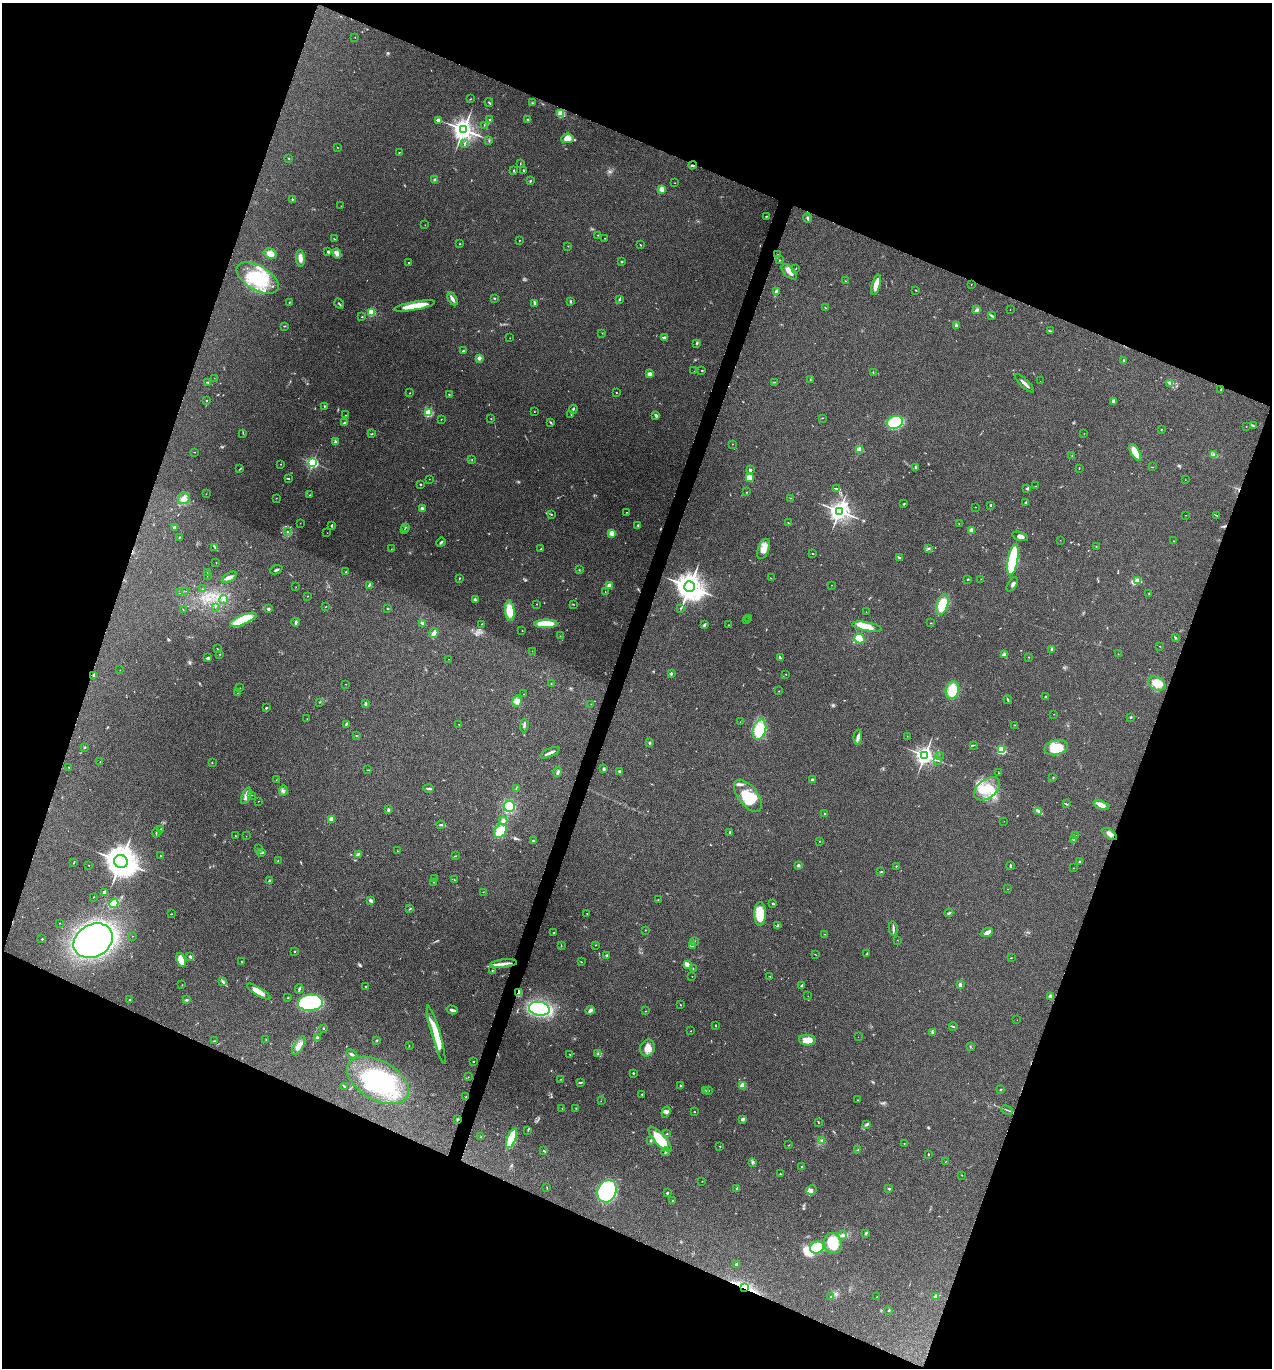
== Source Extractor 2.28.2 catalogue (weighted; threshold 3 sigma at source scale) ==
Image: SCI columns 270-5349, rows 4-5467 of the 5488 x 5474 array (HDU 1 of 3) = the unmasked area's bounding box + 8 px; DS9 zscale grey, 4 x 4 block average (1 PNG px = mean of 4 x 4 image px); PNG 1274 x 1370 px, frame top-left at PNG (2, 3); each listed source drawn as its Kron ellipse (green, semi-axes under 4 px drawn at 4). Shown black and unused: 41% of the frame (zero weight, under 5 of 9 exposures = <1% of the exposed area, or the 3 px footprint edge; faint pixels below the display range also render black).
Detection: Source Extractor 2.28.2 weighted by HDU 2 'WHT'. Background 0.171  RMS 0.0059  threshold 0.024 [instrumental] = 3 sigma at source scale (4.09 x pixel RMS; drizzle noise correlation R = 1.36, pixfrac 0.8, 0.05/0.05 arcsec/px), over >= 5 px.
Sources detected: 542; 5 too faint to see at this stretch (4 x 4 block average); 7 inside a brighter object's white glare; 3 cosmic-ray / hot-pixel residue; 1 long thin detection or spike segment (spike, bleed or trail) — neither listed nor drawn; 12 coinciding with a brighter row at this scale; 29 inside a brighter listed object's ellipse — not listed separately; the other 485 listed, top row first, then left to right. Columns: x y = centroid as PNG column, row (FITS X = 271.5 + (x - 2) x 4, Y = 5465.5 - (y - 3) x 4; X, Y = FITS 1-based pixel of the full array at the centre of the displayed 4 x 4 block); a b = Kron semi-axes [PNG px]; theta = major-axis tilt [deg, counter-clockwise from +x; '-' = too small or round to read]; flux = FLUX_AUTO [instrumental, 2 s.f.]
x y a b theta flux
355 37 2 2 - 1.1
470 99 2 2 - 1.5
489 102 4 2 - 2.9
532 103 2 2 - 1.5
561 113 2 2 - 190
528 119 3 2 - 3.1
439 120 4 3 - 13
489 120 2 2 - 1.4
484 125 2 2 - 0.77
463 130 4 3 - 1900
567 138 6 5 - 24
489 141 2 2 - 1.6
465 143 2 2 - 2.3
337 147 2 2 - 1.2
399 152 2 2 - 1.5
288 158 2 2 - 1.6
520 164 2 2 - 0.92
692 165 4 2 - 3.5
524 170 2 2 - 13
514 171 2 2 - 1.9
435 180 2 2 - 46
530 181 3 2 - 2.4
675 183 2 2 - 0.7
662 189 2 2 - 110
292 199 2 2 - 2.9
341 206 2 2 - 0.75
766 216 2 2 - 2.1
808 218 4 2 - 4.6
425 225 2 2 - 1.2
598 235 2 2 - 1.9
605 238 2 2 - 0.78
334 239 3 2 - 1.6
520 240 2 2 - 0.92
459 244 2 2 - 1.2
640 245 3 2 - 1.5
568 246 2 2 - 1.4
328 251 3 2 - 4.7
270 254 7 5 -27 23
337 254 5 3 - 13
777 255 2 2 - 1.8
300 258 8 4 -85 20
780 260 2 2 - 1.3
621 262 2 2 - 3.6
409 263 2 2 - 1.5
796 268 2 2 - 1.3
789 272 9 5 -46 21
258 278 23 12 -30 150
845 281 2 2 - 1.2
971 284 2 2 - 0.99
876 285 10 4 74 33
916 290 2 2 - 2.1
776 291 3 2 - 4.9
494 298 2 2 - 2.6
452 299 7 3 -60 9.3
619 299 3 2 - 3.1
571 301 3 2 - 3.3
289 303 4 2 - 2.3
339 304 5 2 - 3
534 304 3 2 - 2.7
414 306 21 4 10 74
825 308 2 2 - 1.1
977 310 3 2 - 6.9
1010 310 2 2 - 0.79
371 312 2 2 - 230
991 316 4 2 - 3.9
362 317 2 2 - 1.2
284 326 2 2 - 2.1
956 326 4 2 - 8.1
1050 331 2 2 - 1.3
602 333 2 2 - 1.2
664 337 4 2 - 6.3
510 338 2 2 - 0.75
697 343 2 2 - 2.3
463 351 2 2 - 13
479 358 2 2 - 60
1124 360 2 2 - 16
702 370 2 2 - 6.2
694 371 2 2 - 1.6
873 372 2 2 - 1.6
650 374 4 3 - 12
214 378 2 2 - 0.47
810 380 2 2 - 0.89
1040 381 2 2 - 0.43
208 382 3 2 - 2.8
774 382 3 2 - 1.9
1025 383 12 2 -44 15
1170 383 2 2 - 2.7
1221 390 2 2 - 1.2
616 392 2 2 - 1.7
410 393 2 2 - 1.3
449 395 2 2 - 1.7
206 400 2 2 - 8.3
1114 402 3 2 - 4.7
324 406 2 2 - 2.7
573 409 4 2 - 3.7
534 411 2 2 - 1.6
429 413 2 2 - 280
345 415 2 2 - 1.1
571 415 2 2 - 0.69
656 415 4 2 - 5.3
822 418 2 2 - 1.2
441 419 2 2 - 1.5
491 419 2 2 - 0.85
344 423 3 2 - 3.7
551 423 4 2 - 2.8
895 423 8 6 17 190
1246 426 2 2 - 0.8
1253 426 3 2 - 2.5
1161 430 2 2 - 2
243 433 2 2 - 1.3
1084 433 2 2 - 0.57
372 434 2 2 - 1.9
336 442 3 2 - 8.7
732 444 2 2 - 0.93
860 449 2 2 - 150
194 452 2 2 - 1.2
1135 452 9 4 -60 49
1213 455 3 2 - 3.5
1072 456 3 2 - 1.5
472 460 2 2 - 1.4
313 463 2 2 - 600
280 464 2 2 - 1.1
915 467 3 2 - 2.5
1152 467 2 2 - 1.3
1079 468 2 2 - 1.4
240 469 4 2 - 2.1
750 470 2 2 - 18
288 478 4 2 - 2.4
749 478 3 3 - 38
429 479 2 2 - 0.66
1185 480 2 2 - 0.85
420 484 2 2 - 8.5
1035 486 2 2 - 0.84
1027 488 3 3 - 4.2
837 489 4 2 - 3.5
747 492 2 2 - 1.4
206 494 2 2 - 0.75
310 495 2 2 - 1.5
184 498 6 5 - 17
276 498 2 2 - 0.83
790 498 2 2 - 1.3
1025 503 3 2 - 3.2
904 504 2 2 - 3.1
990 505 2 2 - 3
975 507 2 2 - 1.1
422 509 3 2 - 14
839 511 3 3 - 1600
627 512 2 2 - 0.84
551 514 3 2 - 1.9
1186 515 2 2 - 0.72
1217 515 3 2 - 1.7
300 523 2 2 - 0.6
788 523 2 2 - 1.4
959 524 2 2 - 0.9
332 525 3 2 - 3.6
638 525 3 2 - 2.5
174 527 3 2 - 6.1
405 527 2 2 - 2.5
404 529 2 2 - 0.54
971 530 2 2 - 51
288 531 2 2 - 2.3
327 533 2 2 - 0.48
612 533 4 3 - 23
1020 536 8 3 -17 11
179 537 2 2 - 1.8
1060 540 2 2 - 0.58
1173 541 2 2 - 0.88
441 542 5 2 - 4.3
1096 546 2 2 - 1.4
215 547 4 2 - 3.6
929 548 2 2 - 2.5
391 549 3 2 - 0.82
541 549 3 2 - 2.5
764 549 10 5 68 27
812 553 2 2 - 1.4
899 558 3 2 - 5.2
1013 560 16 5 80 260
216 562 2 2 - 0.71
276 570 6 2 24 4.6
579 570 2 2 - 1.5
207 572 2 2 - 0.5
346 572 2 2 - 1.3
207 576 2 2 - 0.5
229 577 8 3 31 12
459 578 3 2 - 1.7
771 578 2 2 - 0.87
968 579 2 2 - 3
981 579 2 2 - 0.73
1137 581 2 2 - 100
1012 584 8 2 57 6.7
369 585 4 2 - 4.7
831 585 2 2 - 0.89
609 586 2 2 - 92
296 587 2 2 - 0.91
689 587 5 5 - 3700
202 589 2 2 - 0.86
186 591 2 2 - 0.64
605 592 2 2 - 0.9
179 593 2 2 - 0.41
1149 593 2 2 - 1.8
307 596 2 2 - 1.4
224 600 4 3 - 6.1
475 600 4 2 - 3.6
537 604 2 2 - 1
573 604 2 2 - 1.4
942 605 11 6 73 87
215 607 2 2 - 0.76
325 607 2 2 - 0.84
681 608 2 2 - 2.2
268 609 2 2 - 28
387 609 2 2 - 1.3
183 610 2 2 - 1.6
510 611 10 4 -83 65
866 612 2 2 - 0.89
748 618 2 2 - 0.74
243 620 14 5 24 100
747 621 2 2 - 1.5
296 622 4 2 - 5.6
422 623 3 3 - 4.7
931 623 2 2 - 1.2
481 624 2 2 - 0.95
546 624 11 4 0 90
704 625 3 2 - 7.1
728 625 2 2 - 1.3
867 627 15 4 -10 53
522 631 2 2 - 0.82
434 633 5 3 - 20
560 636 2 2 - 0.94
859 638 5 4 - 55
1175 638 3 2 - 3.1
1160 646 2 2 - 1.5
217 649 2 2 - 1.1
1052 649 3 3 - 7.9
532 651 2 2 - 0.54
220 654 2 2 - 1.2
1118 654 2 2 - 0.83
1005 655 3 2 - 4
1029 657 2 2 - 1.1
208 658 3 2 - 3.2
780 658 3 2 - 6.3
448 659 2 2 - 0.7
120 670 2 2 - 0.68
671 674 3 2 - 3.7
786 674 2 2 - 1.6
94 675 3 2 - 3.5
345 684 2 2 - 1.2
551 684 2 2 - 1
1157 684 9 6 -27 38
240 688 2 2 - 0.48
952 690 9 6 82 71
779 691 2 2 - 0.88
237 693 2 2 - 0.66
524 694 2 2 - 0.88
1046 697 2 2 - 3.9
1008 700 4 2 - 3.7
517 701 6 5 - 14
319 702 2 2 - 1.4
365 704 3 2 - 6
591 704 2 2 - 0.67
267 708 2 2 - 2.7
1054 714 2 2 - 0.53
1131 717 4 2 - 2
307 719 2 2 - 0.87
740 722 2 2 - 0.6
346 724 4 2 - 2.9
459 725 2 2 - 1.5
524 725 7 2 84 5.7
1015 725 3 2 - 1.9
759 730 10 6 72 140
356 736 2 2 - 1.4
907 736 2 2 - 0.68
858 737 7 3 86 9.9
649 743 2 2 - 5.4
973 745 3 2 - 3.2
85 747 2 2 - 2.4
1056 748 12 7 14 83
1001 750 2 2 - 280
550 753 10 2 23 12
925 755 3 3 - 1300
939 756 2 2 - 0.52
938 760 2 2 - 1.2
100 762 2 2 - 1
212 762 3 2 - 1.1
68 767 2 2 - 1.4
604 769 3 2 - 5.2
368 770 2 2 - 0.66
619 771 2 2 - 18
558 772 5 2 - 6.3
998 773 2 2 - 0.81
1053 778 2 2 - 2
276 780 2 2 - 0.77
812 780 2 2 - 30
429 788 5 2 - 6.2
516 788 2 2 - 0.99
987 789 15 9 37 72
283 791 5 3 - 6.3
252 795 2 2 - 1.3
246 796 9 3 68 21
748 796 19 9 -52 82
258 801 2 2 - 0.61
1066 804 3 2 - 2
1101 805 8 3 -20 27
509 806 5 5 - 68
388 810 2 2 - 7.2
1038 811 4 3 - 5.7
824 814 4 2 - 1.8
331 819 2 2 - 63
503 821 4 4 - 9.6
1004 821 2 2 - 0.44
441 825 4 2 - 4.2
161 829 2 2 - 2.5
500 831 8 5 53 82
730 832 3 2 - 2.2
156 833 5 2 - 3.2
1109 834 8 4 -35 13
235 836 2 2 - 1.2
246 836 2 2 - 0.73
1076 836 2 2 - 1.4
1073 839 3 2 - 2.9
533 840 2 2 - 1.4
820 841 2 2 - 1.1
259 848 2 2 - 0.9
397 851 2 2 - 1
262 853 4 2 - 2.4
358 854 3 2 - 3.6
160 856 2 2 - 1.2
455 856 2 2 - 1.4
121 861 7 6 - 4400
278 861 2 2 - 0.83
74 862 4 2 - 1.9
1079 862 3 2 - 3.3
89 865 2 2 - 0.87
798 865 2 2 - 23
896 866 2 2 - 2.1
1010 866 4 2 - 4.2
1073 868 2 2 - 0.76
881 872 2 2 - 1.3
434 878 2 2 - 0.52
454 879 2 2 - 0.74
269 881 2 2 - 2.8
433 882 2 2 - 1.1
1008 889 2 2 - 0.5
104 892 2 2 - 36
483 892 2 2 - 1.1
93 897 2 2 - 1
658 900 2 2 - 0.96
371 901 4 3 - 6.3
114 904 4 3 - 56
773 904 2 2 - 4.4
410 909 2 2 - 1.7
587 913 2 2 - 1.5
949 913 4 2 - 4.5
171 914 2 2 - 1.5
760 914 12 6 89 83
60 923 2 2 - 1.2
778 926 3 3 - 3.7
893 929 7 2 -83 6.9
645 930 2 2 - 1.4
554 932 2 2 - 1.4
987 932 6 3 25 21
825 934 2 2 - 1.2
132 936 2 2 - 0.75
42 939 2 2 - 4
897 940 2 2 - 0.59
93 941 21 16 29 1400
695 942 2 2 - 0.79
596 945 2 2 - 1
561 946 2 2 - 0.94
693 946 2 2 - 1.5
294 952 2 2 - 1.9
867 954 4 2 - 3.6
606 955 3 2 - 3.4
815 955 2 2 - 0.86
190 957 4 3 - 5.6
1011 958 3 2 - 1.2
181 960 7 4 -70 48
241 961 2 2 - 0.94
581 962 3 2 - 1.5
504 964 13 3 6 18
687 965 4 2 - 37
693 968 2 2 - 1.3
492 970 2 2 - 4.3
692 976 2 2 - 1.4
769 976 2 2 - 1.1
223 981 3 2 - 3.5
182 985 2 2 - 0.78
960 985 4 2 - 9.2
801 986 3 2 - 4.2
365 987 2 2 - 11
299 989 4 2 - 4.3
259 992 13 3 -31 43
519 993 4 2 - 24
808 996 2 2 - 0.61
1051 996 3 3 - 12
288 997 2 2 - 1.7
129 1000 2 2 - 6.5
186 1000 3 2 - 4.4
310 1003 12 8 4 300
680 1005 2 2 - 1
539 1009 10 7 -8 290
452 1010 6 2 -16 11
590 1010 5 3 - 7.1
646 1011 2 2 - 1.2
1017 1020 2 2 - 0.45
715 1025 2 2 - 1.8
953 1026 4 2 - 3.9
323 1028 3 2 - 1.5
691 1031 2 2 - 1.1
932 1033 4 3 - 4.8
436 1035 30 4 -74 91
317 1037 3 2 - 3
858 1037 2 2 - 0.61
266 1040 2 2 - 1.4
377 1040 2 2 - 1.9
807 1040 8 5 -4 32
214 1041 3 2 - 1.8
409 1045 2 2 - 1.6
299 1046 10 4 57 23
970 1047 2 2 - 1.1
648 1048 8 7 - 30
351 1054 5 2 - 4.9
569 1054 2 2 - 0.93
598 1054 3 2 - 2.8
473 1062 2 2 - 4.7
633 1073 3 2 - 2.2
468 1077 2 2 - 0.89
561 1079 2 2 - 1.3
378 1080 34 19 -29 290
581 1082 4 2 - 3.9
680 1085 2 2 - 5.8
743 1085 2 2 - 150
344 1086 3 2 - 1.8
1001 1090 2 2 - 3.9
705 1091 3 2 - 2.6
708 1091 2 2 - 1.6
642 1094 2 2 - 1.2
466 1097 3 2 - 3.2
858 1100 2 2 - 0.78
601 1101 2 2 - 0.81
562 1108 2 2 - 0.8
576 1108 2 2 - 1.3
1007 1110 6 2 -23 3.1
695 1111 2 2 - 1.2
666 1112 5 4 - 8.2
457 1119 4 2 - 1.7
743 1119 2 2 - 12
818 1122 3 2 - 1.7
866 1124 3 2 - 4.2
528 1130 3 2 - 1.6
667 1134 2 2 - 1.7
481 1137 2 2 - 1.2
511 1138 10 4 68 130
660 1139 16 5 -48 110
821 1140 2 2 - 1.8
650 1141 3 2 - 3
904 1144 2 2 - 0.95
789 1145 2 2 - 1.4
720 1146 2 2 - 1
858 1150 3 2 - 2
544 1151 4 2 - 2.9
665 1152 4 2 - 3
928 1154 2 2 - 2.2
945 1161 3 2 - 0.98
752 1162 2 2 - 1.5
802 1167 3 2 - 1.9
780 1174 3 2 - 2.7
962 1175 2 2 - 0.83
702 1181 2 2 - 0.98
547 1187 3 2 - 1.1
736 1189 3 2 - 2.7
889 1189 2 2 - 4.1
811 1190 5 3 - 8.2
607 1191 11 9 70 260
667 1193 2 2 - 3.8
672 1200 2 2 - 0.98
866 1233 3 2 - 5.1
843 1235 4 2 - 4.6
833 1244 11 8 -69 86
817 1247 7 6 - 92
737 1264 4 3 - 7.3
744 1287 3 2 - 7
936 1296 4 2 - 16
830 1297 2 2 - 0.75
877 1297 2 2 - 0.9
889 1310 2 2 - 3.1
Overlapping masked pixels (flux is a lower limit): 4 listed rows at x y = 692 165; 519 993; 466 1097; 744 1287
Diffuse or blended objects may show on this block-average render without a row.